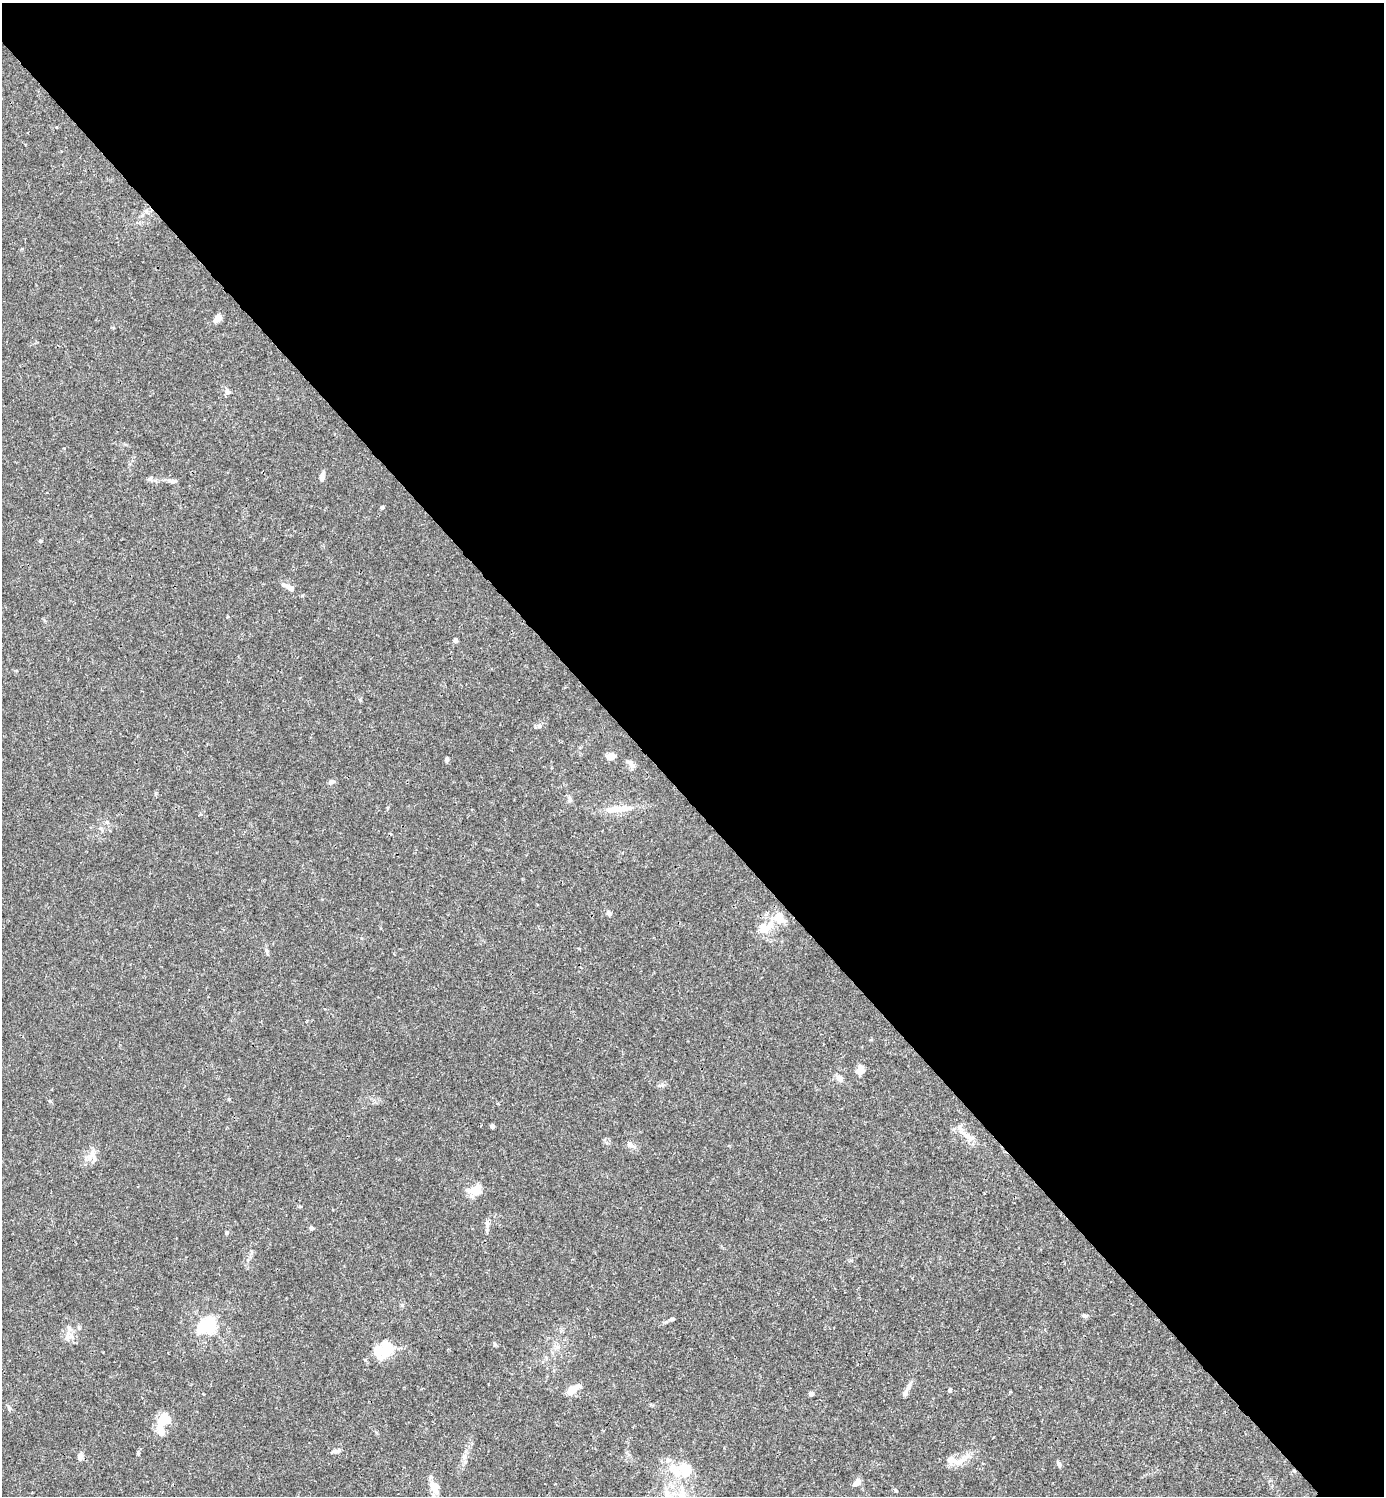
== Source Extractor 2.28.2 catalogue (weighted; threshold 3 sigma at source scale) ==
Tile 3 of 4 x 4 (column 3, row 1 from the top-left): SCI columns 3062-4443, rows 4485-5978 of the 5981 x 5982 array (HDU 1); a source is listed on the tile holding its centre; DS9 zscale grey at full resolution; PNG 1386 x 1498 px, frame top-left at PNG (2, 3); no overlay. Shown black and unused: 54% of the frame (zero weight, under 3 of 4 exposures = <1% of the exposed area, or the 3 px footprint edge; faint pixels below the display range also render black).
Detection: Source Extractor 2.28.2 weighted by HDU 2 'WHT'; one run over the whole footprint, this tile lists its part. Background 0.0149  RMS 0.0021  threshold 0.00953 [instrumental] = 3 sigma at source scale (4.5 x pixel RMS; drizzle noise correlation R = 1.50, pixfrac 1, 0.05/0.05 arcsec/px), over >= 5 px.
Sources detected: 64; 2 inside a brighter object's white glare — not listed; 8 inside a brighter listed object's ellipse — not listed separately; the other 54 listed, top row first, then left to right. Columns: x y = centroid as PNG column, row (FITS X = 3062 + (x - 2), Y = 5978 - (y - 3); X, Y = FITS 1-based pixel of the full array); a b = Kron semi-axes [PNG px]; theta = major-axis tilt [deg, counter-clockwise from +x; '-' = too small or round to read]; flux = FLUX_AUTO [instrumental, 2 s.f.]
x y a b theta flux
218 318 9 6 53 1.8
227 391 9 7 -53 0.72
322 477 9 5 78 0.99
150 478 7 4 45 0.36
175 481 7 5 10 0.45
382 507 5 4 - 0.35
40 541 4 4 - 0.25
289 587 19 7 -26 1.4
456 640 5 5 - 0.5
539 726 5 5 - 0.36
611 756 6 5 - 3.2
447 759 6 5 - 0.46
631 764 11 7 -63 0.86
332 782 8 5 11 0.61
570 799 8 5 -83 0.53
626 808 18 9 2 2.1
107 822 6 4 -18 0.33
609 913 7 5 -64 0.57
769 926 24 9 52 3.4
267 951 6 4 -72 0.38
861 1069 10 8 -86 1.6
840 1079 9 7 -65 1
229 1099 5 3 - 0.22
492 1126 4 4 - 0.61
969 1138 17 9 -50 1.9
630 1145 10 6 -36 0.86
92 1154 13 9 70 1.6
476 1190 14 10 23 4
487 1224 9 6 -86 0.85
311 1228 5 5 - 0.45
227 1232 6 4 2 0.24
1084 1316 6 5 - 0.53
672 1319 7 4 11 0.39
208 1325 6 6 - 56
199 1331 9 7 -81 1.7
69 1336 12 11 - 1.6
495 1344 6 4 -71 0.28
384 1351 23 16 -33 4.3
573 1390 16 7 36 2.5
950 1390 5 4 - 0.52
906 1391 20 5 63 1.2
811 1394 4 4 - 1.1
9 1407 8 4 -53 0.4
161 1421 20 9 72 2.8
337 1451 12 5 13 0.74
138 1454 4 4 - 0.31
80 1457 7 6 - 1.1
960 1461 18 10 15 2.6
1059 1464 7 4 -61 0.62
685 1470 21 18 -73 6
1294 1471 5 4 - 0.28
857 1482 9 6 43 1.3
435 1487 15 11 -71 2.6
895 1490 6 4 -29 0.33
Overlapping masked pixels (flux is a lower limit): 1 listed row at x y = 1294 1471
Unlisted compact peaks at least as high as the median listed source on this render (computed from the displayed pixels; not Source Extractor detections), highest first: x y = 50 1101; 402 1305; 360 700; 662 1085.